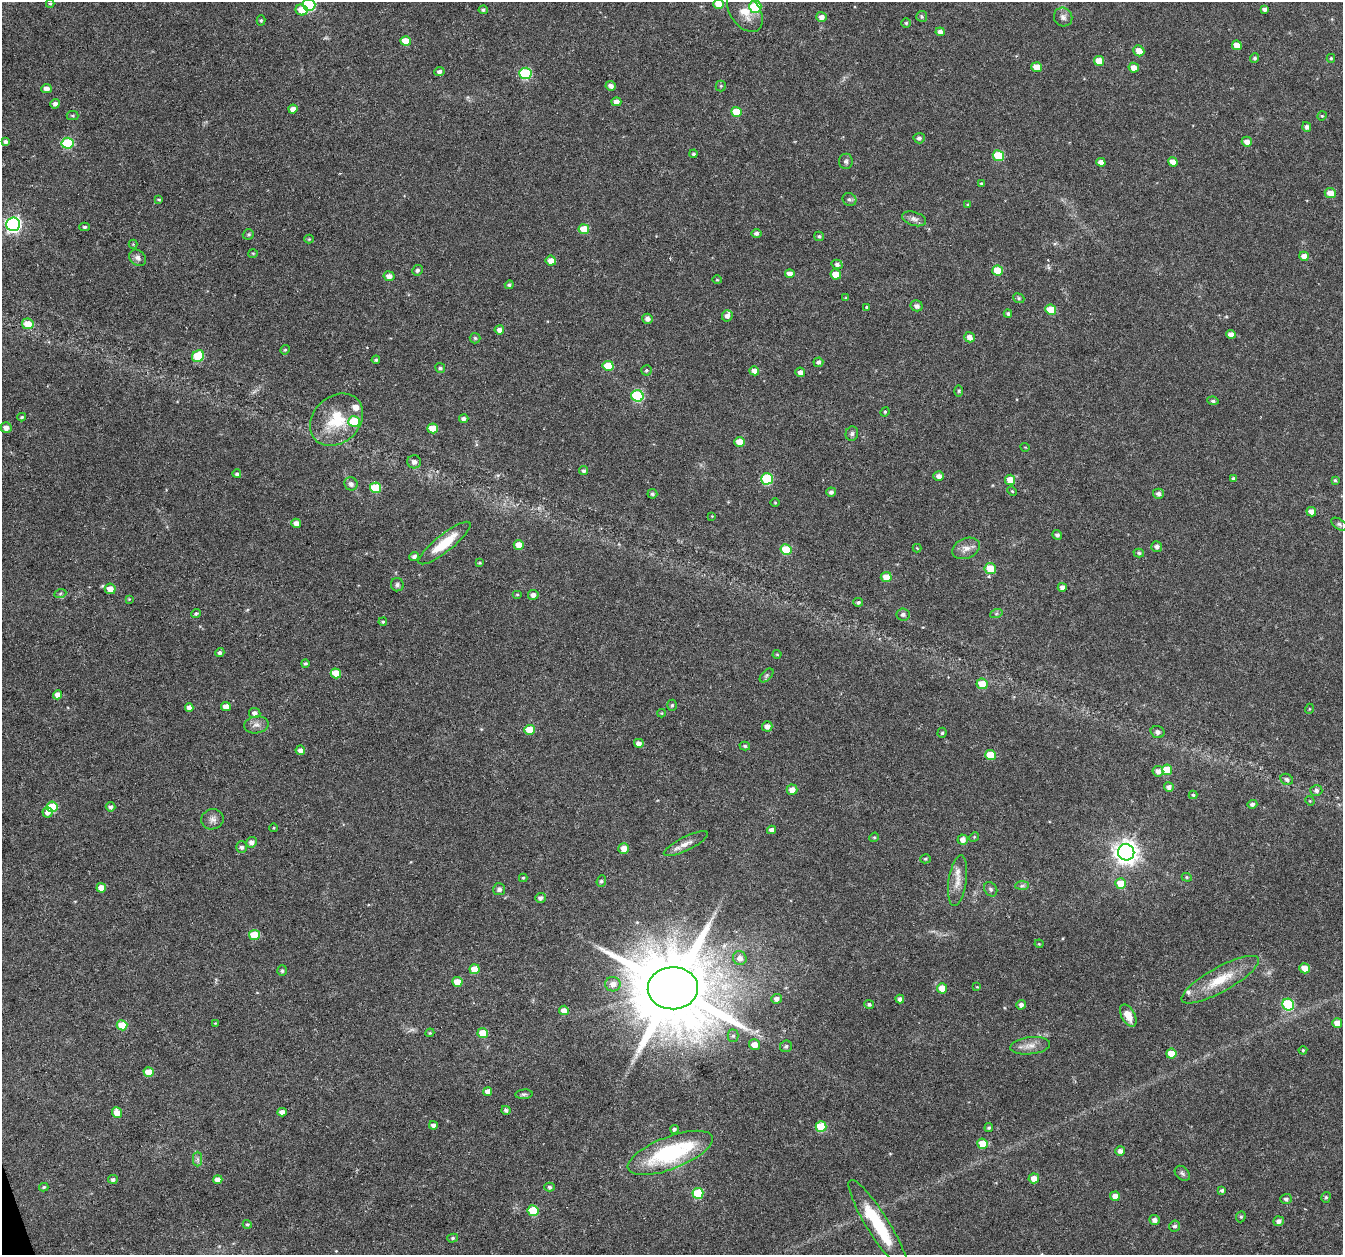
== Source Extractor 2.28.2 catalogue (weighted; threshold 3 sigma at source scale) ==
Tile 7 of 4 x 4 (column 3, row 2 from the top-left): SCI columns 2683-4023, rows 2570-3822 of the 5368 x 5192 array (HDU 1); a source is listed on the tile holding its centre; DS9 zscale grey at full resolution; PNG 1345 x 1257 px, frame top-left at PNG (2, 2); each listed source drawn as its Kron ellipse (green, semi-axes under 4 px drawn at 4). Shown black and unused: <1% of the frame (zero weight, under 3 of 6 exposures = <1% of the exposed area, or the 3 px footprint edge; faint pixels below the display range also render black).
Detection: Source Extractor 2.28.2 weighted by HDU 2 'WHT'; one run over the whole footprint, this tile lists its part. Background 0.0242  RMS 0.0028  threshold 0.0114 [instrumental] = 3 sigma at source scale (4.09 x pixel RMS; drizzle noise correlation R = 1.36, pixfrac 0.8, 0.0396/0.0396 arcsec/px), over >= 5 px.
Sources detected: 273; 3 too faint to see at this stretch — neither listed nor drawn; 4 inside a brighter listed object's ellipse — not listed separately; the other 266 listed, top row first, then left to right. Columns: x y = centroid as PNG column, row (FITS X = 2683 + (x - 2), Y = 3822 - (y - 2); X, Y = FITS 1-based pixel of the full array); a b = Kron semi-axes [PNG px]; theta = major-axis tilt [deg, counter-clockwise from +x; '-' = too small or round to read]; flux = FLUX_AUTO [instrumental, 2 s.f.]
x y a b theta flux
50 4 4 4 - 0.28
719 4 5 5 - 3.2
309 5 6 6 - 25
755 7 6 6 - 9.4
1264 9 4 4 - 0.69
302 10 6 5 - 3.9
483 10 4 4 - 0.47
745 11 23 14 -54 3.8
922 16 5 5 - 0.46
821 17 5 5 - 1.5
1063 17 9 9 - 1.2
261 20 5 4 - 0.36
906 23 4 4 - 0.36
940 32 4 4 - 1.3
406 41 5 5 - 5
1237 45 5 4 - 2.5
1139 51 6 5 - 2.3
1255 58 5 4 - 0.51
1331 58 4 3 - 0.32
1099 61 5 5 - 3.4
1037 67 5 5 - 3.5
1134 68 5 5 - 2
439 71 5 4 - 0.78
525 73 6 6 - 21
611 86 5 4 - 1
721 86 5 5 - 0.36
46 89 5 4 - 1.6
616 102 5 4 - 1.4
55 104 5 4 - 0.9
293 109 4 4 - 1.7
736 112 5 5 - 5.5
73 115 6 4 -1 0.4
1322 116 5 4 - 0.31
1307 127 5 4 - 0.81
919 138 5 5 - 0.75
6 142 4 4 - 0.86
1247 142 5 5 - 1.8
67 143 6 5 - 18
693 154 4 4 - 0.48
998 156 6 5 - 11
846 161 7 7 - 0.66
1101 162 5 4 - 1.3
1173 162 5 4 - 2
981 183 3 3 - 0.32
1330 193 6 5 - 3
849 199 7 6 - 0.69
159 200 4 4 - 0.29
968 205 4 4 - 0.29
914 219 12 7 -17 1.1
13 224 7 6 - 76
85 227 5 4 - 0.5
584 229 5 5 - 5.8
756 233 5 4 - 0.84
248 234 6 5 - 0.41
819 236 5 4 - 0.44
309 239 4 4 - 0.25
133 244 4 4 - 0.24
253 253 5 3 - 0.24
1304 256 5 4 - 1.8
138 258 9 7 -38 1
551 261 5 5 - 2.1
837 264 5 4 - 0.82
417 270 5 5 - 0.59
998 271 5 5 - 6.2
790 274 5 4 - 1.6
836 274 5 5 - 3.2
389 276 5 5 - 1.5
717 280 4 4 - 0.26
509 285 4 4 - 0.52
846 298 4 4 - 0.33
1019 298 6 4 -23 0.37
917 306 6 5 - 1.1
867 307 3 2 - 0.27
1051 310 5 5 - 6.5
1008 313 4 4 - 0.51
727 316 6 5 - 1.1
648 319 5 5 - 1.1
28 324 6 5 - 3.3
499 330 5 4 - 1.3
1231 334 5 4 - 1.7
970 337 5 5 - 1.5
475 338 5 5 - 0.37
285 350 5 4 - 0.33
198 356 6 5 - 12
376 360 4 4 - 0.4
818 362 5 4 - 0.72
608 366 5 5 - 6
440 368 5 4 - 0.59
646 370 5 5 - 0.39
754 371 5 4 - 1.6
800 372 5 4 - 1.2
959 391 6 4 89 0.32
637 396 6 5 - 23
1213 401 6 4 -9 0.5
885 412 5 4 - 0.29
22 417 4 3 - 0.36
464 419 5 4 - 0.96
336 420 29 23 43 11
354 422 6 5 - 11
6 428 5 5 - 1.6
433 428 5 5 - 5.4
852 434 7 6 - 0.64
740 442 5 5 - 4.6
1025 447 4 3 - 0.18
414 462 7 6 - 1.2
583 471 4 4 - 0.62
237 474 4 4 - 0.45
939 476 5 4 - 1.3
1233 478 4 4 - 0.32
767 479 6 5 - 17
1010 480 5 5 - 3
1335 480 4 4 - 0.35
351 484 7 6 - 1
376 488 5 5 - 11
1012 491 5 3 - 0.25
831 492 5 4 - 0.9
652 494 5 4 - 0.5
1158 494 5 5 - 1
775 503 5 3 - 0.23
1311 512 5 4 - 1.7
712 516 4 4 - 0.18
296 523 5 4 - 1.7
1339 524 9 5 -34 0.56
1057 535 5 4 - 0.71
445 543 32 8 38 7.2
519 545 5 5 - 3.5
1157 546 5 5 - 0.74
917 548 4 4 - 0.24
966 548 14 10 23 2.1
786 550 5 5 - 8.4
1139 553 5 4 - 0.5
414 557 5 4 - 0.88
479 563 4 3 - 0.26
990 569 6 5 - 6
886 577 5 5 - 2.9
397 585 6 6 - 0.68
1062 587 4 4 - 1
110 589 5 5 - 2.7
60 594 6 4 20 0.41
517 594 5 3 - 0.24
533 595 5 5 - 1.1
129 599 4 4 - 0.23
858 602 5 4 - 0.51
196 613 5 4 - 0.41
903 614 6 6 - 0.9
996 614 6 4 19 0.45
383 622 4 3 - 0.32
220 653 5 4 - 0.63
777 654 4 4 - 0.26
305 663 4 4 - 0.49
336 673 5 5 - 4.9
766 675 8 5 45 0.51
982 684 5 5 - 4.6
58 695 4 4 - 1.9
672 705 5 5 - 0.41
189 707 4 4 - 1.4
226 707 5 4 - 2.4
1309 709 5 3 - 0.21
255 713 5 5 - 1.1
662 713 4 4 - 0.27
256 725 12 8 9 1.3
767 726 5 5 - 1.4
530 730 5 5 - 4.7
1158 732 7 6 - 0.87
942 733 5 4 - 0.41
639 743 5 4 - 1.4
745 746 5 4 - 0.48
300 750 5 5 - 1.4
990 755 5 5 - 6.6
1167 770 5 5 - 5.2
1158 771 5 5 - 1.3
1287 779 6 5 - 0.68
1169 787 5 4 - 1.2
792 790 5 5 - 1.8
1316 791 6 5 - 0.68
1193 795 4 4 - 0.36
1310 801 5 4 - 0.24
1252 804 5 4 - 0.7
52 807 5 5 - 8.7
110 807 5 4 - 0.72
48 812 5 5 - 1.3
212 819 11 10 - 1.4
274 828 4 3 - 0.19
771 830 4 4 - 1.2
874 837 5 4 - 0.32
974 837 5 4 - 0.28
963 839 5 5 - 1.7
251 842 5 5 - 1.3
686 844 24 7 26 2.1
242 847 6 5 - 0.68
624 848 5 5 - 2.2
1126 852 8 8 - 200
925 859 5 4 - 0.38
1187 877 5 4 - 0.33
523 878 4 4 - 0.31
601 881 6 4 69 0.51
958 881 25 9 82 2.8
1121 883 5 5 - 5.7
1022 886 7 4 1 0.48
101 888 5 4 - 2.6
499 889 6 6 - 1
991 889 8 6 -51 0.6
540 898 5 5 - 0.81
254 935 5 5 - 6.2
1039 944 4 4 - 0.24
740 958 7 6 - 1.7
1304 968 5 5 - 2.6
475 969 5 5 - 5
282 971 5 4 - 0.48
1220 980 43 12 29 8
457 982 5 5 - 3.2
613 984 8 7 - 1.9
977 987 4 3 - 0.22
673 988 25 21 2 4000
942 988 5 5 - 4
777 999 5 5 - 1.2
900 999 4 4 - 0.82
869 1004 5 4 - 0.63
1021 1005 4 4 - 0.93
1288 1005 6 5 - 20
564 1010 5 4 - 1.9
1128 1015 12 6 -60 3.2
215 1023 3 3 - 0.23
1337 1023 5 5 - 2.7
122 1025 5 5 - 6.5
430 1033 4 4 - 0.31
483 1033 5 5 - 4.8
733 1036 6 5 - 0.61
755 1045 5 5 - 2.7
786 1046 6 5 - 0.6
1030 1046 20 8 6 2.4
1303 1050 4 4 - 0.29
1171 1054 5 5 - 5
149 1072 5 4 - 3.9
488 1091 4 4 - 1.9
524 1094 8 4 5 0.53
506 1110 4 4 - 0.61
117 1112 5 5 - 2.5
282 1112 4 4 - 1.3
433 1125 4 4 - 0.95
821 1127 5 5 - 10
989 1128 4 4 - 0.45
674 1129 4 4 - 0.54
982 1144 5 5 - 4.7
1120 1151 5 4 - 0.99
670 1153 45 16 21 30
197 1159 7 4 -89 0.62
1182 1173 9 6 -45 0.64
1034 1178 5 5 - 2.4
113 1179 5 4 - 0.69
218 1180 4 4 - 1.9
44 1187 5 3 - 0.35
550 1187 5 4 - 0.48
1222 1190 4 4 - 0.5
698 1193 5 5 - 12
1115 1196 5 4 - 1.7
1326 1197 5 4 - 0.43
1286 1199 5 5 - 0.67
533 1211 5 5 - 10
1241 1217 6 4 68 0.4
1155 1220 5 5 - 1.1
1279 1221 5 5 - 1.1
247 1224 4 4 - 0.4
878 1224 52 11 -58 15
1175 1226 5 5 - 0.77
453 1238 5 4 - 0.42
Isophote crosses this tile's border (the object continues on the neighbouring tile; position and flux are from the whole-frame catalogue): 2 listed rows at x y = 719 4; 309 5